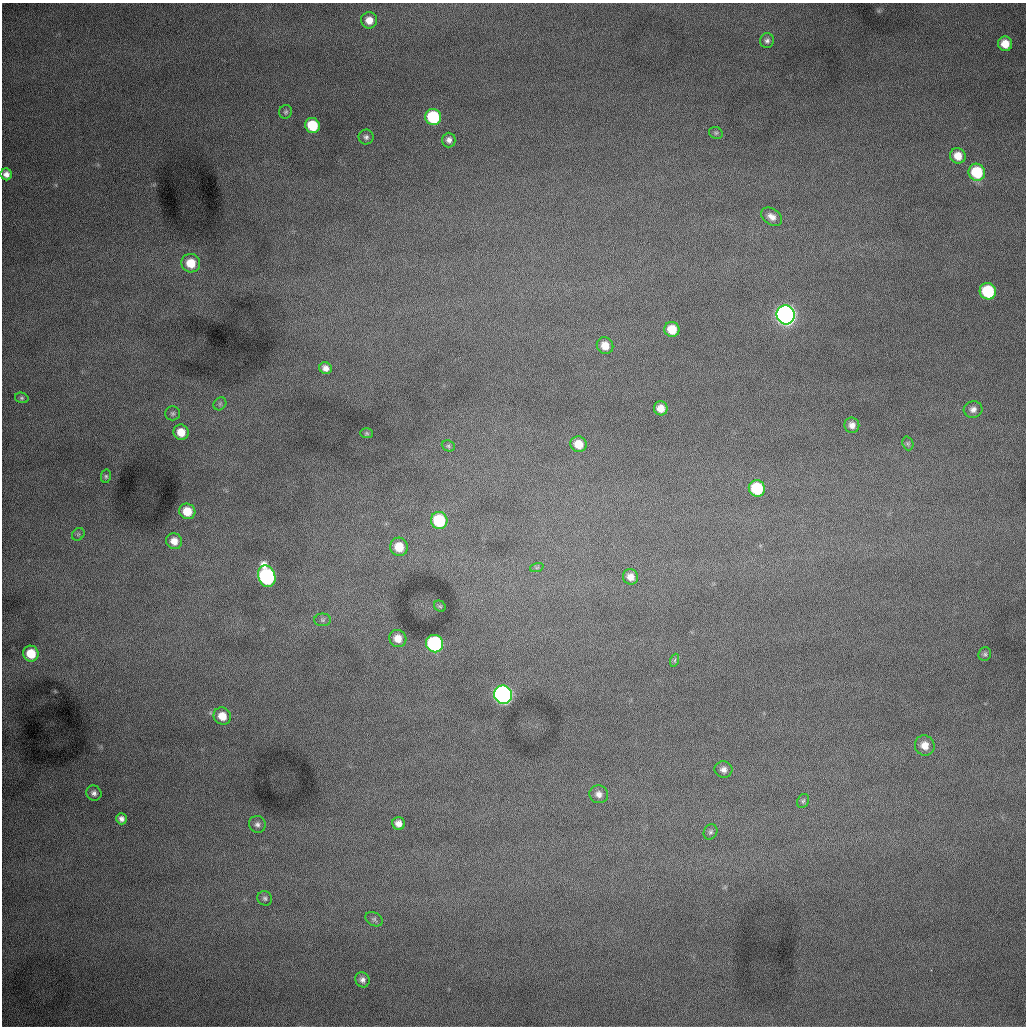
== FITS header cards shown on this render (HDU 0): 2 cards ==
NAXIS1  =                 1024 /fastest changing axis
NAXIS2  =                 1024 /next to fastest changing axis

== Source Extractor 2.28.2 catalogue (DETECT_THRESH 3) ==
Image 1024 x 1024 px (HDU 0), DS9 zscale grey, 1 PNG px = 1 image px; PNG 1028 x 1028 px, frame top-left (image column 1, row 1024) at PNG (2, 3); each listed source drawn as its Kron ellipse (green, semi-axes under 4 px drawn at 4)
Background 998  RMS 13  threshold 37.7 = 3 sigma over >= 5 px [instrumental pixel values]
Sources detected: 61; all 61 listed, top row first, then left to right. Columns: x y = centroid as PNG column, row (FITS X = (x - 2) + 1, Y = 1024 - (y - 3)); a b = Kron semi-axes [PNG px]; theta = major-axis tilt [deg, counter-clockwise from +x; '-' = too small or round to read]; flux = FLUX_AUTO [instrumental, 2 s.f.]
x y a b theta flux
369 20 8 8 - 8900
767 41 7 7 - 2800
1005 44 7 7 - 12000
286 112 7 6 - 1600
433 117 8 8 - 58000
312 125 8 7 - 33000
716 133 7 5 -25 1600
366 137 7 7 - 2600
449 140 7 6 - 3600
958 156 8 7 - 11000
977 172 8 8 - 41000
6 174 6 5 - 4400
772 217 11 8 -34 5700
191 263 9 9 - 18000
988 291 8 8 - 58000
786 315 9 9 - 720000
672 329 7 7 - 17000
605 346 8 8 - 10000
325 368 6 5 - 4800
22 398 7 5 -15 1500
220 404 7 5 46 1600
661 408 7 7 - 8300
973 409 9 8 - 4300
173 413 7 7 - 2100
852 425 7 7 - 5000
181 432 8 7 - 12000
367 433 6 5 - 1300
908 443 7 5 -70 1600
578 444 8 7 - 14000
448 446 7 5 -22 1600
106 476 6 5 - 1500
757 488 8 8 - 50000
187 511 8 7 - 15000
439 520 8 8 - 51000
78 534 7 5 44 1700
174 541 8 8 - 7600
399 547 9 9 - 18000
537 567 7 4 19 1400
267 576 11 8 -70 190000
631 577 8 7 - 6400
440 606 6 5 - 1100
323 620 8 6 0 2200
398 638 9 8 - 9800
435 644 9 8 - 150000
31 654 8 7 - 19000
985 654 7 6 - 1900
675 660 6 4 71 1400
503 695 9 9 - 440000
222 716 9 8 - 11000
925 745 10 9 - 9400
723 770 9 8 - 4200
94 793 8 7 - 3000
599 794 9 9 - 5400
803 801 7 5 60 1800
121 819 5 5 - 3300
257 824 9 8 - 3400
399 824 6 6 - 5400
711 832 8 6 61 2100
265 898 8 7 - 2300
374 919 9 6 -31 2200
362 980 8 7 - 3400